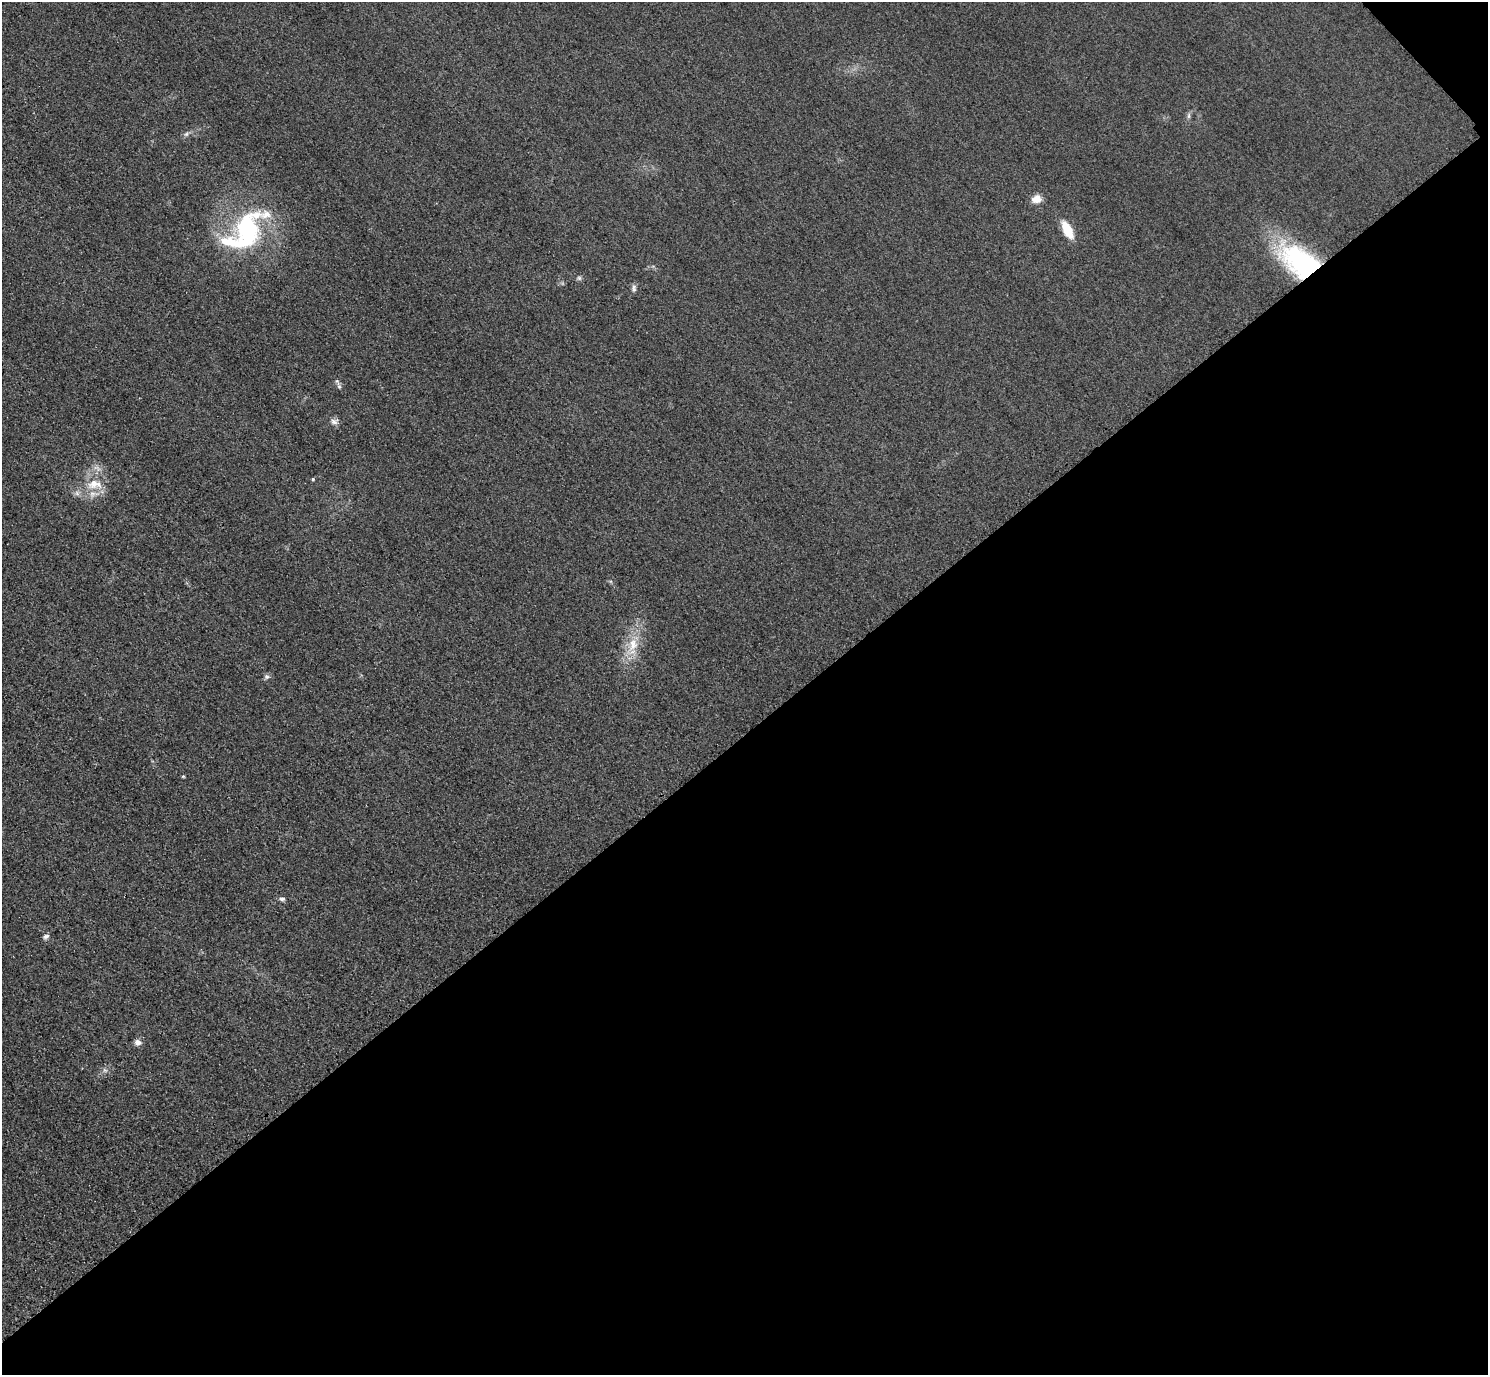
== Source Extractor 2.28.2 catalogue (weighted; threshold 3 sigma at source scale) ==
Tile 12 of 4 x 4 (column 4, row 3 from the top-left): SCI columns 4490-5975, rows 1557-2929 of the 6005 x 6003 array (HDU 1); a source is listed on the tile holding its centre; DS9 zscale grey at full resolution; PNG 1490 x 1377 px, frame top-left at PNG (2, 2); no overlay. Shown black and unused: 47% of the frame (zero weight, under 3 of 4 exposures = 3% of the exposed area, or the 3 px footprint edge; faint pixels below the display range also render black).
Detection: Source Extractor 2.28.2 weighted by HDU 2 'WHT'; one run over the whole footprint, this tile lists its part. Background 0.052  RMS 0.016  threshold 0.0723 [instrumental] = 3 sigma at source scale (4.5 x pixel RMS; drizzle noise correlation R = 1.50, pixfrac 1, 0.05/0.05 arcsec/px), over >= 5 px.
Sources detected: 21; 1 inside a brighter object's white glare — not listed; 1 inside a brighter listed object's ellipse — not listed separately; the other 19 listed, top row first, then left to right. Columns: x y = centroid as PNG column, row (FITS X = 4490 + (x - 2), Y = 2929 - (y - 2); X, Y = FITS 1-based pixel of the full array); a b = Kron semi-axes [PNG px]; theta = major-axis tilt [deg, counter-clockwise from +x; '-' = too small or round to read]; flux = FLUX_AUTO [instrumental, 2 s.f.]
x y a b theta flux
1189 116 9 4 82 3.5
186 134 7 5 45 3.6
1036 199 12 10 13 14
247 229 55 30 53 200
1067 230 15 7 -62 45
1303 264 46 25 -34 290
579 278 7 5 -45 3.1
634 288 10 6 85 4.7
339 386 9 5 -67 4.2
334 421 11 8 18 6.7
313 479 4 3 - 1.9
94 484 24 14 0 34
633 645 20 13 75 33
267 677 6 6 - 4.1
183 776 4 3 - 1.6
282 899 8 5 -6 3.9
46 936 7 5 23 4.8
138 1042 8 7 - 8.4
105 1070 7 5 -30 3.6
Overlapping masked pixels (flux is a lower limit): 1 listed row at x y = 1303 264